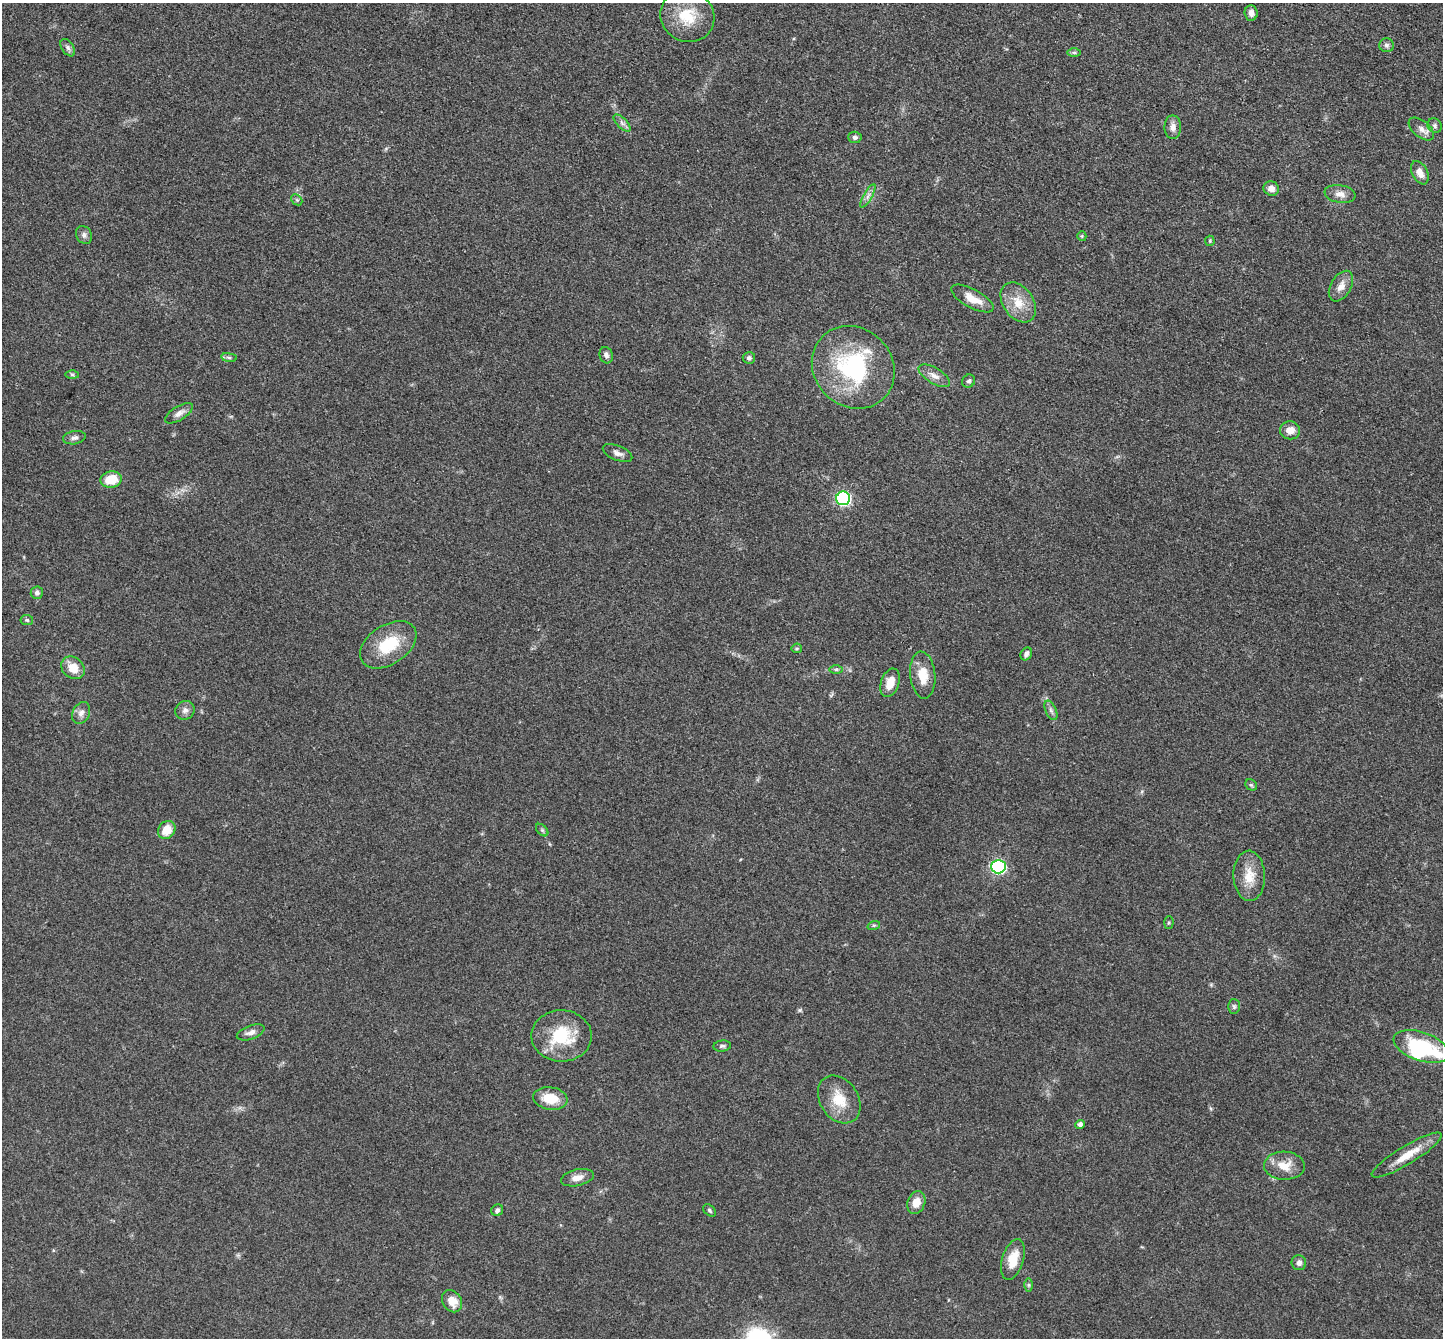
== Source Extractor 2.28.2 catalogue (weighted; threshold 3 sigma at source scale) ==
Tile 10 of 4 x 4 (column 2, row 3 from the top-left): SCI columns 1444-2884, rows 1483-2818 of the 5767 x 5775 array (HDU 1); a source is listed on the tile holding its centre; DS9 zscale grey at full resolution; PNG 1445 x 1340 px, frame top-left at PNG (2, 3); each listed source drawn as its Kron ellipse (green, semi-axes under 4 px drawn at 4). Shown black and unused: <1% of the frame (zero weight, under 3 of 4 exposures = <1% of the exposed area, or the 3 px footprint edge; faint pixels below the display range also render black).
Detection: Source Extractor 2.28.2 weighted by HDU 2 'WHT'; one run over the whole footprint, this tile lists its part. Background 0.0996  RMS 0.006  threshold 0.027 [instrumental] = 3 sigma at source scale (4.5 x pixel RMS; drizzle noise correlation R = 1.50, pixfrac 1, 0.05/0.05 arcsec/px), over >= 5 px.
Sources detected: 74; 1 inside a brighter object's white glare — neither listed nor drawn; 2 inside a brighter listed object's ellipse — not listed separately; the other 71 listed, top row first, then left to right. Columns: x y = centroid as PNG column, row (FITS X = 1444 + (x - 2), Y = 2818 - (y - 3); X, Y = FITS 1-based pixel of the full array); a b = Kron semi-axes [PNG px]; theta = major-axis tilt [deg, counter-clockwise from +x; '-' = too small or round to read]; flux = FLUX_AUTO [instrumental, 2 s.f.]
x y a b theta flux
1251 13 7 6 - 2.8
687 16 27 25 -29 22
1386 45 7 7 - 1.6
68 48 10 6 -56 2
1074 53 7 4 0 1
622 123 11 5 -46 2.2
1435 126 7 6 - 1.6
1173 127 12 8 -90 4
1421 129 15 8 -40 4.2
855 137 7 5 -3 1.7
1420 173 12 7 -62 5
1271 188 8 7 - 3.9
1340 194 15 9 -10 4.4
868 196 13 4 60 2.4
297 200 6 4 -43 1
84 235 9 7 -56 2.2
1082 236 5 4 - 0.76
1210 241 5 5 - 0.71
1341 286 17 10 59 5.6
972 298 23 9 -29 9.2
1018 302 22 15 -55 12
606 355 8 6 -74 1.9
229 357 8 4 -8 1.3
749 358 6 5 - 1.5
853 367 44 39 -45 68
72 375 7 4 -1 0.96
934 376 17 7 -31 4.6
969 381 7 6 - 1.5
179 413 16 7 31 3.4
1290 430 10 9 - 5.7
74 438 11 6 10 2.1
617 453 15 7 -22 3.3
111 479 11 8 10 14
843 498 7 7 - 100
37 593 6 6 - 2.1
27 620 6 5 - 0.95
388 645 31 19 33 25
797 648 5 5 - 0.86
1026 654 7 5 61 2.1
73 668 12 10 -39 8.7
836 669 7 4 1 1.1
923 675 23 12 -84 11
890 683 15 9 71 7.9
185 710 10 9 - 2.7
1051 710 10 5 -65 2.1
81 713 11 8 64 3.5
1251 785 6 5 - 0.96
167 830 9 8 - 9.5
542 830 7 4 -45 1.1
998 867 7 7 - 100
1249 876 25 15 -89 12
1169 923 6 4 88 0.87
874 925 6 4 18 0.81
1234 1006 7 6 - 1.3
251 1032 14 6 20 3.2
561 1036 30 25 -1 29
722 1046 9 5 7 1.5
1421 1046 29 14 -19 38
550 1098 17 11 -8 14
839 1099 26 19 -56 16
1080 1124 5 4 - 2.5
1407 1155 40 9 31 12
1284 1166 20 14 -2 10
577 1178 16 8 12 5.7
916 1203 12 8 67 7
497 1210 6 5 - 1.6
709 1210 7 5 -42 1.2
1013 1259 21 10 73 12
1299 1263 7 7 - 2.6
1029 1285 6 4 -90 1
452 1301 12 9 -56 7.3
Unlisted compact peaks at least as high as the median listed source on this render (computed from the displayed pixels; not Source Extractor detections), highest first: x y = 800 1010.